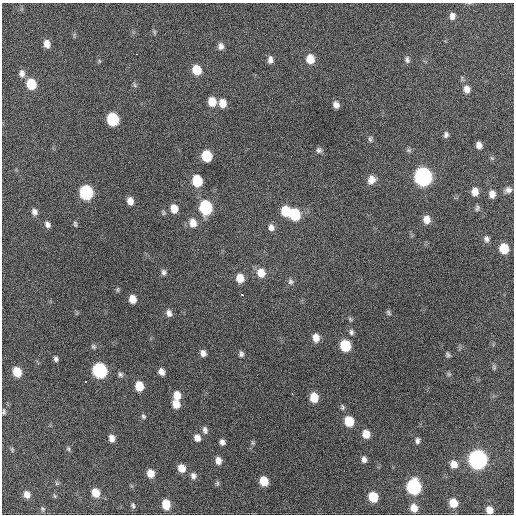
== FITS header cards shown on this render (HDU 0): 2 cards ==
NAXIS1  =                  512 / Axis length
NAXIS2  =                  512 / Axis length

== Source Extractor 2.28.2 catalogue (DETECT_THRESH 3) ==
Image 512 x 512 px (HDU 0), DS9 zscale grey, 1 PNG px = 1 image px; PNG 516 x 516 px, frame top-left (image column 1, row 512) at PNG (2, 3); no overlay
Background 546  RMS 16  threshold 47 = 3 sigma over >= 5 px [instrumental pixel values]
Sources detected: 109; all 109 listed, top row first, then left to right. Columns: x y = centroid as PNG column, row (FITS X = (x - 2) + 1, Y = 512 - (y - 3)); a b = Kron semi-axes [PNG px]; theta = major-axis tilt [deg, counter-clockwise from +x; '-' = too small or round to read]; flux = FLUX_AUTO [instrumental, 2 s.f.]
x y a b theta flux
452 16 8 6 84 5100
154 32 7 5 -60 1700
47 44 8 6 -78 7400
221 46 8 7 - 4600
136 54 3 2 - 1500
310 59 9 7 -89 15000
270 60 8 5 89 4800
407 60 8 6 -82 3100
99 61 6 4 -88 1400
197 70 8 7 - 23000
22 73 9 7 -85 4900
31 84 9 7 -73 30000
135 85 7 5 -60 1900
467 89 9 8 - 7000
212 102 9 8 - 14000
223 103 9 7 -81 11000
336 105 6 5 - 5100
112 119 9 7 -76 69000
446 135 8 6 81 3000
370 139 8 5 -89 2100
479 145 6 5 - 5300
319 150 7 7 - 3000
207 156 8 7 - 38000
492 158 6 4 -34 1400
423 176 9 8 - 390000
371 180 9 8 - 8400
197 181 8 7 - 39000
508 190 9 7 0 4300
86 192 9 8 - 120000
475 192 8 7 - 9100
492 194 8 7 - 6900
130 201 8 6 -76 8200
205 207 9 8 - 95000
477 208 9 5 72 2300
174 209 9 7 -73 12000
286 211 9 7 -74 27000
34 212 8 7 - 4300
295 214 9 7 -73 49000
427 219 8 7 - 8900
193 223 11 8 -80 10000
47 224 8 6 -51 4100
75 224 7 4 -81 1800
271 227 9 7 -69 5000
486 239 8 7 - 3500
504 248 8 7 - 25000
164 272 8 6 -66 3100
261 273 10 9 - 13000
240 278 9 8 - 14000
290 281 9 7 -68 3200
118 289 7 4 90 1400
242 294 3 3 - 3900
132 299 7 6 - 11000
388 312 8 4 -61 1700
169 313 8 7 - 4800
350 319 7 4 -46 1600
351 332 8 6 -87 2800
316 338 9 7 -80 8800
93 346 7 6 - 2100
345 346 8 7 - 45000
203 353 7 6 - 4800
241 354 7 6 - 2900
448 354 7 5 -59 2000
56 359 6 5 - 2500
494 367 7 5 -77 1600
100 370 9 8 - 160000
17 372 8 6 -66 21000
161 372 7 5 -63 6300
120 374 7 6 - 2700
449 374 6 5 - 1700
85 382 3 3 - 16000
139 386 8 7 - 20000
292 394 3 2 - 1800
177 395 9 7 -82 13000
314 397 8 7 - 19000
176 404 8 7 - 13000
343 407 7 5 -85 1900
4 412 8 5 87 1900
143 416 7 6 - 2100
349 421 8 7 - 26000
205 430 10 7 -76 3900
366 434 8 7 - 12000
112 438 7 6 - 6500
197 438 8 7 - 7100
417 440 8 6 82 3200
222 442 6 5 - 4200
253 443 6 5 - 1600
68 449 6 5 - 1800
12 450 7 4 -71 1500
364 459 8 6 -85 4100
478 459 9 8 - 490000
218 460 8 6 -75 6800
454 464 9 7 -64 9300
181 468 8 7 - 11000
150 473 7 6 - 11000
193 476 9 7 -64 4000
264 481 7 6 - 20000
57 483 6 4 18 1500
217 483 7 5 70 1900
414 487 9 8 - 160000
96 493 8 7 - 16000
27 494 7 6 - 6900
55 496 6 3 -70 1300
373 497 8 7 - 29000
453 503 8 7 - 17000
166 504 9 6 -83 15000
133 505 8 5 -84 2100
414 508 8 7 - 11000
42 509 7 5 -45 1900
489 510 7 6 - 8900
At the frame edge (FLAGS 8, measured only in part): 2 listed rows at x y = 4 412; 489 510